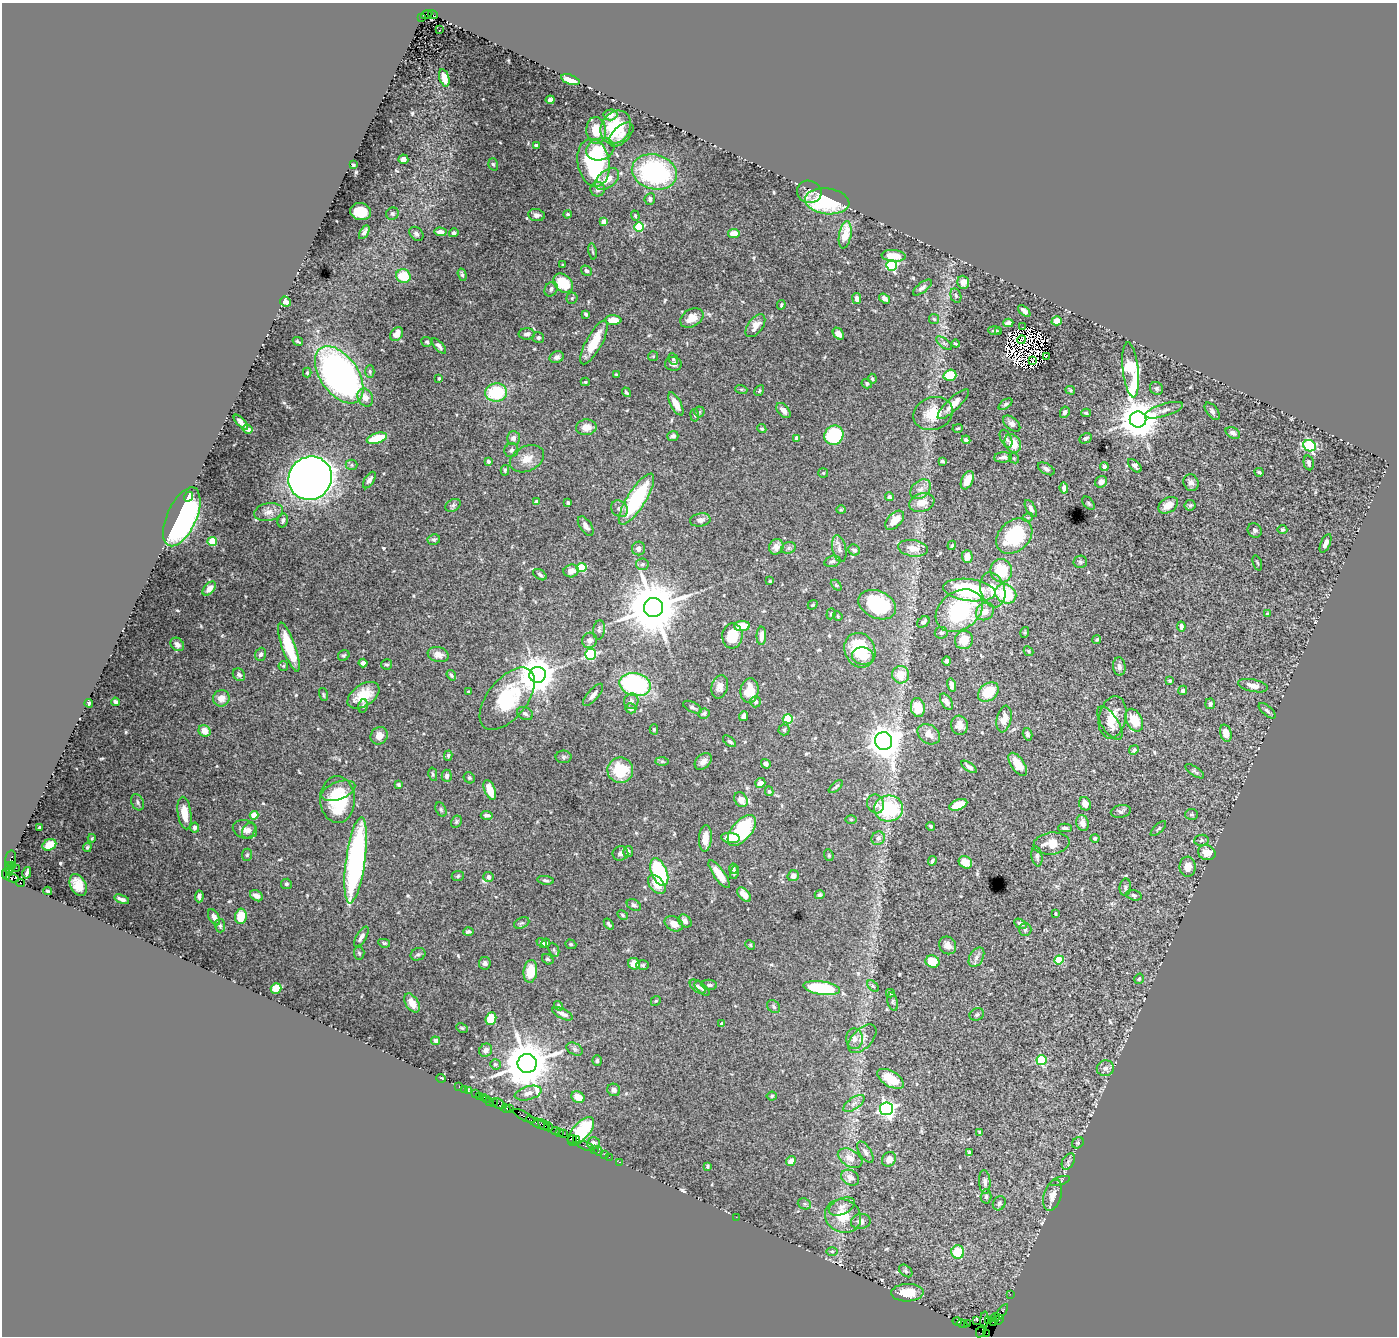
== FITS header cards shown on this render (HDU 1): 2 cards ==
NAXIS1  =                 1395
NAXIS2  =                 1334

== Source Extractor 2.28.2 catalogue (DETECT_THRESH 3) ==
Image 1395 x 1334 px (HDU 1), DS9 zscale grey, 1 PNG px = 1 image px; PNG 1399 x 1338 px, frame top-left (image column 1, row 1334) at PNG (2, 3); each listed source drawn as its Kron ellipse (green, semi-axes under 4 px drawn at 4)
Background 2.84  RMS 0.037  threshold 0.112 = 3 sigma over >= 5 px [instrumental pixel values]
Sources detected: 564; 11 with non-positive FLUX_AUTO (blend fragments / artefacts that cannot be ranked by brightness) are neither listed nor drawn; of the other 553, the 500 brightest by FLUX_AUTO listed and drawn (53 fainter detections omitted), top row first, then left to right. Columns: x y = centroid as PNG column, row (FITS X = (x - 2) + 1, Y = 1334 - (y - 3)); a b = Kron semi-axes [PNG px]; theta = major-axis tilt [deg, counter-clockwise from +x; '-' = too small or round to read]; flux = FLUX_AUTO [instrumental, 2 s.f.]
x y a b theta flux
427 14 6 3 20 1100
433 15 5 3 - 600
422 18 3 2 - 480
439 30 3 2 - 9.8
444 78 9 5 -73 21
570 80 9 5 -20 33
550 100 4 3 - 6.2
610 115 7 5 3 19
616 127 17 14 57 110
596 130 13 10 -85 50
621 134 15 8 44 21
536 145 3 3 - 3.4
600 149 14 11 18 54
403 159 5 4 - 11
593 163 24 16 -80 280
493 164 6 4 -72 4
353 165 3 3 - 4.1
654 172 23 17 -15 360
607 179 14 8 39 34
598 189 7 7 - 12
809 192 12 11 - 17
650 199 6 5 - 8
827 201 22 13 -7 190
361 212 10 8 -11 69
392 214 6 6 - 5.1
568 214 4 4 - 4.6
536 215 8 6 -9 10
635 216 5 4 - 2.8
604 222 4 4 - 46
639 227 5 4 - 130
364 232 7 3 59 8.3
440 232 6 4 -2 14
454 233 5 4 - 5.9
734 233 6 4 7 31
416 234 8 6 -44 7.8
845 235 13 6 80 55
592 251 8 3 -80 3.4
893 256 12 6 -4 43
563 265 3 2 - 2.9
892 265 5 5 - 280
587 271 6 4 -33 6.5
462 275 6 4 -74 5.5
403 276 7 6 - 64
963 282 6 6 - 13
563 283 11 8 -43 81
922 288 11 5 38 8.5
551 289 8 6 56 7.3
956 296 7 5 -75 5
572 298 5 5 - 4
857 298 5 4 - 9.9
885 298 6 4 -35 13
285 302 6 5 - 13
781 305 5 3 - 3.4
1024 311 7 4 -42 9.1
586 314 4 3 - 4.9
692 318 12 8 30 26
934 319 5 5 - 4.1
613 320 8 5 -1 32
1057 321 5 4 - 39
1008 323 5 4 - 10
755 326 13 7 54 22
1022 327 2 2 - 17
994 330 6 3 0 5
998 332 3 3 - 3.4
397 334 7 5 49 21
527 334 8 5 2 9
838 334 7 4 -50 15
538 338 6 5 - 6.8
1022 340 4 2 - 6.3
298 341 5 2 - 3.8
427 342 5 5 - 4.5
594 342 24 8 61 65
944 343 9 4 -38 5.5
956 344 4 3 - 3.9
439 346 9 4 -50 8.3
653 356 5 5 - 2.9
557 357 7 5 24 8.5
1046 357 3 2 - 3.9
673 359 6 4 -63 3.7
1033 361 3 2 - 2.9
673 364 8 6 -5 9.4
1131 370 28 8 -84 400
370 372 6 4 -89 3.9
307 373 5 4 - 3.2
339 375 32 19 -55 900
616 375 4 3 - 3.6
950 375 6 5 - 81
439 378 3 3 - 3
872 379 5 4 - 3.8
585 382 4 4 - 3
867 384 5 4 - 5.3
1157 388 7 6 - 5.1
741 389 6 4 -17 4.1
1070 390 5 3 - 3.5
759 391 6 4 60 3.9
496 392 11 9 9 140
626 392 5 3 - 5.2
365 397 9 7 -64 17
676 404 13 5 -62 29
953 404 20 6 43 27
1005 404 8 4 37 4.6
783 410 9 5 -49 12
1164 410 19 6 17 14
1212 411 10 5 -53 7.6
699 412 5 5 - 3.6
1065 412 6 4 62 8.2
933 413 20 16 19 67
1086 413 5 4 - 4
695 415 6 3 -81 2.9
1138 419 8 8 - 7400
241 422 9 3 -47 11
1012 424 10 6 -41 12
586 427 10 8 5 28
958 428 5 3 - 3.1
248 429 5 4 - 6.6
762 429 5 4 - 4.5
1233 433 8 5 -29 8.4
834 435 10 9 - 160
673 436 5 5 - 7.2
377 438 10 5 17 65
513 438 7 6 - 13
797 438 4 4 - 14
1086 438 6 4 25 6.3
1006 439 9 5 -63 7
966 440 4 4 - 5.8
1013 443 10 7 -59 41
1309 446 6 5 - 300
511 450 7 7 - 9
1003 457 9 5 2 10
1014 458 5 4 - 3.4
527 459 18 12 25 34
488 461 4 3 - 4.3
942 461 4 3 - 4.2
1309 463 7 5 -77 7.1
352 465 6 5 - 4.4
1135 466 8 5 -45 8.5
1104 467 4 4 - 10
1046 469 9 5 -29 6.9
505 470 5 4 - 3.6
1259 472 4 3 - 4.1
823 473 5 5 - 3.9
310 478 22 21 - 4100
369 480 9 5 57 10
967 480 10 5 65 25
1101 482 6 5 - 13
1191 483 8 7 - 11
1064 488 5 4 - 13
920 489 12 8 42 17
188 497 5 4 - 13
889 497 4 4 - 4.8
636 499 29 9 58 260
536 502 4 3 - 5.6
568 503 4 3 - 3.9
922 503 13 9 18 32
1088 503 8 5 -50 4.4
453 505 8 6 29 6.2
1168 505 11 7 32 29
1190 505 5 5 - 5.4
1031 508 9 4 -62 11
620 509 9 7 -41 11
841 510 5 4 - 2.9
268 512 14 9 10 21
182 517 31 14 66 570
1028 517 5 3 - 3
283 520 7 5 76 6.5
700 520 10 6 10 12
895 520 11 6 46 32
586 526 11 6 -56 13
1282 529 5 4 - 3.1
1255 530 7 6 - 6.2
1014 536 20 15 43 160
434 539 6 5 - 5.5
212 541 4 4 - 100
1326 543 10 4 66 11
952 545 5 3 - 3.4
776 547 8 7 - 15
639 548 7 6 - 10
789 548 7 5 22 5.4
913 548 15 8 -9 26
839 549 14 6 -77 13
854 550 6 5 - 7.9
967 556 6 5 - 22
832 561 8 5 15 6.5
1080 562 6 6 - 5.6
1257 563 8 3 -70 2.9
642 564 6 6 - 5.5
581 568 5 4 - 120
571 571 7 6 - 15
1001 571 12 10 -73 90
540 575 7 4 -35 5.9
770 581 3 3 - 4.4
836 585 6 4 -45 3.4
209 589 8 5 46 20
969 590 26 11 -7 230
993 590 18 12 -74 42
1006 594 11 9 -31 120
813 605 5 4 - 3.6
877 605 20 13 -23 180
653 607 9 9 - 19000
959 611 25 19 35 250
985 611 10 8 41 22
831 614 6 4 70 3.6
1267 614 3 3 - 2.9
838 616 5 4 - 3
923 622 7 5 41 7.5
742 626 8 5 2 50
1181 626 5 4 - 8.6
599 630 10 5 82 7
1025 632 5 3 - 2.9
941 633 6 6 - 5.8
732 636 12 10 85 67
761 636 9 5 88 17
1097 639 4 4 - 3.9
589 640 8 7 - 12
964 640 9 9 - 38
177 644 7 6 - 12
289 647 26 6 -70 87
860 650 18 15 -66 110
1029 651 5 4 - 3.4
261 654 6 5 - 7
591 654 5 5 - 250
344 655 6 5 - 3.8
438 655 10 7 -16 21
863 656 11 8 -10 23
947 661 4 4 - 6.9
363 663 4 4 - 11
387 664 5 5 - 4.6
283 666 5 4 - 3
1119 667 9 6 -84 8.5
239 675 7 5 -50 7.6
451 675 5 4 - 4.6
538 675 8 8 - 6000
901 675 9 8 - 35
1170 681 3 3 - 4.2
635 684 16 11 -13 370
951 685 6 4 -76 11
1253 686 15 6 -12 21
720 687 12 8 74 17
1183 690 5 4 - 7.7
469 691 3 3 - 3
750 691 12 9 84 52
988 692 11 8 39 69
323 695 7 3 -73 3.3
363 695 18 10 33 62
593 695 14 5 49 12
221 698 8 8 - 24
507 699 37 19 51 210
631 701 8 7 - 9.9
115 702 4 3 - 6.1
756 702 5 5 - 7.1
946 702 9 5 -58 12
89 703 4 3 - 4.2
1210 704 5 5 - 7.5
363 706 7 4 80 4.6
692 707 10 5 -26 6.4
918 707 9 7 -82 41
631 708 6 5 - 14
1267 711 10 4 -42 6.6
704 713 6 5 - 5.6
525 714 8 6 -26 7.7
744 716 5 4 - 15
1113 717 21 13 77 42
788 719 5 4 - 110
1004 719 13 7 77 27
1134 720 12 8 -62 58
1110 723 19 8 -56 24
959 725 9 8 - 17
654 729 5 4 - 4.2
784 730 5 5 - 4.4
205 731 6 5 - 28
1226 733 9 5 -73 22
929 734 12 9 -35 21
1028 734 6 4 -75 6
379 736 9 8 - 21
729 741 7 4 -37 6.4
884 741 9 8 - 4000
1134 750 5 4 - 6.7
448 756 5 4 - 3.7
563 757 8 6 0 5
662 761 7 4 0 4.7
703 761 10 7 43 14
766 764 5 4 - 8.2
1018 764 13 6 -55 42
969 767 9 4 -35 8.5
620 770 13 12 - 99
1195 771 11 4 -34 5.4
433 774 7 4 -79 4
447 776 6 5 - 6.8
469 778 6 5 - 3.9
760 783 5 5 - 18
398 785 4 4 - 3.6
836 787 8 4 39 4.7
490 790 10 5 -68 39
338 791 18 8 20 32
769 791 5 3 - 3.5
337 800 23 17 -88 140
741 800 8 6 -56 27
138 802 8 6 -62 6.5
876 804 9 8 - 12
1085 804 7 5 -65 14
958 805 9 5 21 49
441 809 7 5 -64 4.8
889 809 14 13 - 210
1121 811 10 6 10 7.7
184 813 16 7 -82 40
1192 814 6 5 - 4.2
254 815 4 4 - 57
487 815 6 3 -1 6.2
851 819 6 4 -1 3.2
456 822 6 5 - 4.2
1083 823 8 6 -76 17
931 826 4 3 - 3.7
40 827 3 3 - 5.4
195 828 5 4 - 6.8
1065 828 7 4 0 6.1
245 829 12 9 -15 15
1158 829 10 3 44 4.1
249 830 8 6 62 8
742 831 18 10 49 210
92 838 4 3 - 2.8
705 838 13 6 86 29
730 838 9 5 -7 39
878 838 7 6 - 11
1095 838 4 4 - 4.2
1201 840 7 5 6 4.6
1051 843 18 11 8 34
49 845 7 5 29 31
87 847 4 3 - 3.2
628 852 5 5 - 6.2
620 853 8 7 - 7.7
1207 853 9 7 -21 34
247 855 6 5 - 3.9
829 855 6 4 -71 3.5
1037 856 10 5 -80 7.2
11 858 8 5 76 690
356 860 43 9 82 600
932 861 5 3 - 4.7
965 862 7 6 - 26
8 865 4 2 - 620
12 866 4 3 - 450
1188 867 10 8 -87 26
16 868 2 2 - 97
9 869 3 3 - 140
733 869 5 4 - 6.5
9 872 4 3 - 260
659 872 14 7 -67 220
734 872 7 4 73 8.1
27 873 6 3 77 5.5
6 874 5 2 - 360
719 874 16 5 -55 35
458 876 6 5 - 4.3
793 876 6 5 - 12
488 877 5 5 - 14
12 878 7 3 -8 280
546 880 8 4 -10 4.9
21 883 4 3 - 1900
286 884 5 5 - 5.9
78 885 12 8 -63 36
657 885 11 7 -49 33
1125 887 8 5 83 6.1
48 891 4 2 - 3
744 895 8 5 -47 31
820 895 5 4 - 5.8
1134 895 8 5 -17 5.6
199 896 6 4 86 7.6
256 896 7 5 -29 14
122 899 8 3 -19 9
634 905 7 5 -31 7.7
1056 914 4 3 - 3.3
623 915 6 4 -30 3.3
241 916 8 5 82 56
214 917 9 5 -60 14
685 921 7 5 -43 9.9
522 923 8 5 25 5.2
609 924 6 3 -49 4.4
674 924 10 7 -27 20
1020 924 7 4 -28 8.4
220 926 7 5 -86 5
1025 929 6 6 - 6.2
468 932 5 3 - 5.9
361 937 11 5 59 11
384 943 6 4 -10 3.8
542 943 6 4 -42 7.1
546 943 4 4 - 5.2
571 944 6 4 -20 3.6
750 945 5 4 - 3.1
948 945 9 8 - 16
554 950 7 5 -64 4.8
359 953 6 5 - 4.2
418 954 7 6 - 5.7
976 957 10 6 61 11
548 959 6 4 -34 4.7
1059 960 4 4 - 100
932 962 7 6 - 49
485 963 6 6 - 8.2
634 964 6 5 - 27
643 965 6 5 - 4.2
530 971 11 6 83 58
1139 979 5 4 - 4.2
709 985 8 5 -8 6.4
873 986 7 4 -44 4
698 987 9 5 -36 9.1
276 988 5 5 - 60
822 988 18 6 -8 190
702 989 9 4 -40 6.4
890 993 4 3 - 3.7
656 1001 5 4 - 3.1
893 1002 9 5 -77 4.6
412 1003 10 6 -58 26
559 1006 5 4 - 3.5
774 1007 7 5 -47 5.7
563 1014 11 5 -26 11
977 1014 7 6 - 5.6
491 1019 6 5 - 64
722 1024 4 3 - 7.6
462 1028 6 4 -27 3.4
854 1039 10 8 -90 15
862 1039 17 9 46 20
436 1041 4 4 - 10
575 1049 9 5 -28 6.4
486 1050 7 6 - 11
1041 1060 5 5 - 160
597 1061 5 4 - 5.4
527 1063 9 9 - 13000
495 1064 5 5 - 4.4
1105 1068 8 7 - 14
441 1078 5 3 - 50
891 1079 15 7 -30 48
459 1086 3 2 - 130
464 1089 2 2 - 44
614 1090 6 6 - 12
468 1091 3 3 - 260
528 1093 14 6 15 16
476 1094 2 2 - 41
479 1096 3 2 - 150
772 1096 5 4 - 3.6
483 1097 3 2 - 190
578 1097 7 5 -26 32
486 1099 3 2 - 170
489 1101 3 2 - 280
493 1102 2 2 - 220
854 1103 12 5 34 12
499 1104 6 5 - 1000
506 1108 4 3 - 540
510 1109 4 3 - 430
886 1109 6 6 - 800
524 1116 12 3 -28 1300
537 1123 12 3 -26 1300
544 1125 7 2 -41 690
548 1127 4 4 - 670
555 1131 4 3 - 250
581 1131 17 8 49 140
560 1132 3 2 - 170
980 1132 4 3 - 6
563 1134 2 2 - 71
573 1139 4 3 - 200
577 1140 2 2 - 94
593 1143 6 6 - 11
1078 1143 6 5 - 4.1
586 1146 8 3 -18 340
594 1150 3 2 - 210
598 1151 4 3 - 460
865 1152 12 6 -57 9.5
969 1152 4 3 - 4.2
604 1154 2 2 - 82
609 1157 2 2 - 110
850 1158 13 8 -29 24
889 1159 8 6 56 16
791 1161 5 4 - 20
1068 1161 9 5 60 8.5
619 1162 3 2 - 140
707 1166 4 3 - 4
850 1178 9 7 -31 17
1060 1181 10 3 18 3.8
985 1182 12 5 -85 9.5
1053 1195 16 8 73 23
986 1196 7 5 88 5.7
999 1203 7 6 - 8
804 1204 7 5 -21 5
842 1207 14 8 25 14
843 1216 18 16 -26 61
736 1217 2 2 - 29
861 1221 10 7 9 11
832 1251 5 3 - 3
958 1252 6 6 - 74
906 1271 7 5 -41 4.8
907 1293 16 9 2 55
1010 1294 2 2 - 70
1001 1312 10 3 53 560
995 1317 4 2 - 220
984 1320 8 3 87 320
989 1320 4 3 - 280
999 1320 5 3 - 210
957 1321 5 3 - 180
977 1321 3 2 - 85
993 1321 3 2 - 200
962 1324 5 2 - 230
967 1324 2 2 - 130
981 1331 6 4 59 180
987 1333 2 2 - 13
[53 fainter detections neither listed nor drawn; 11 non-positive-flux detections neither listed nor drawn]